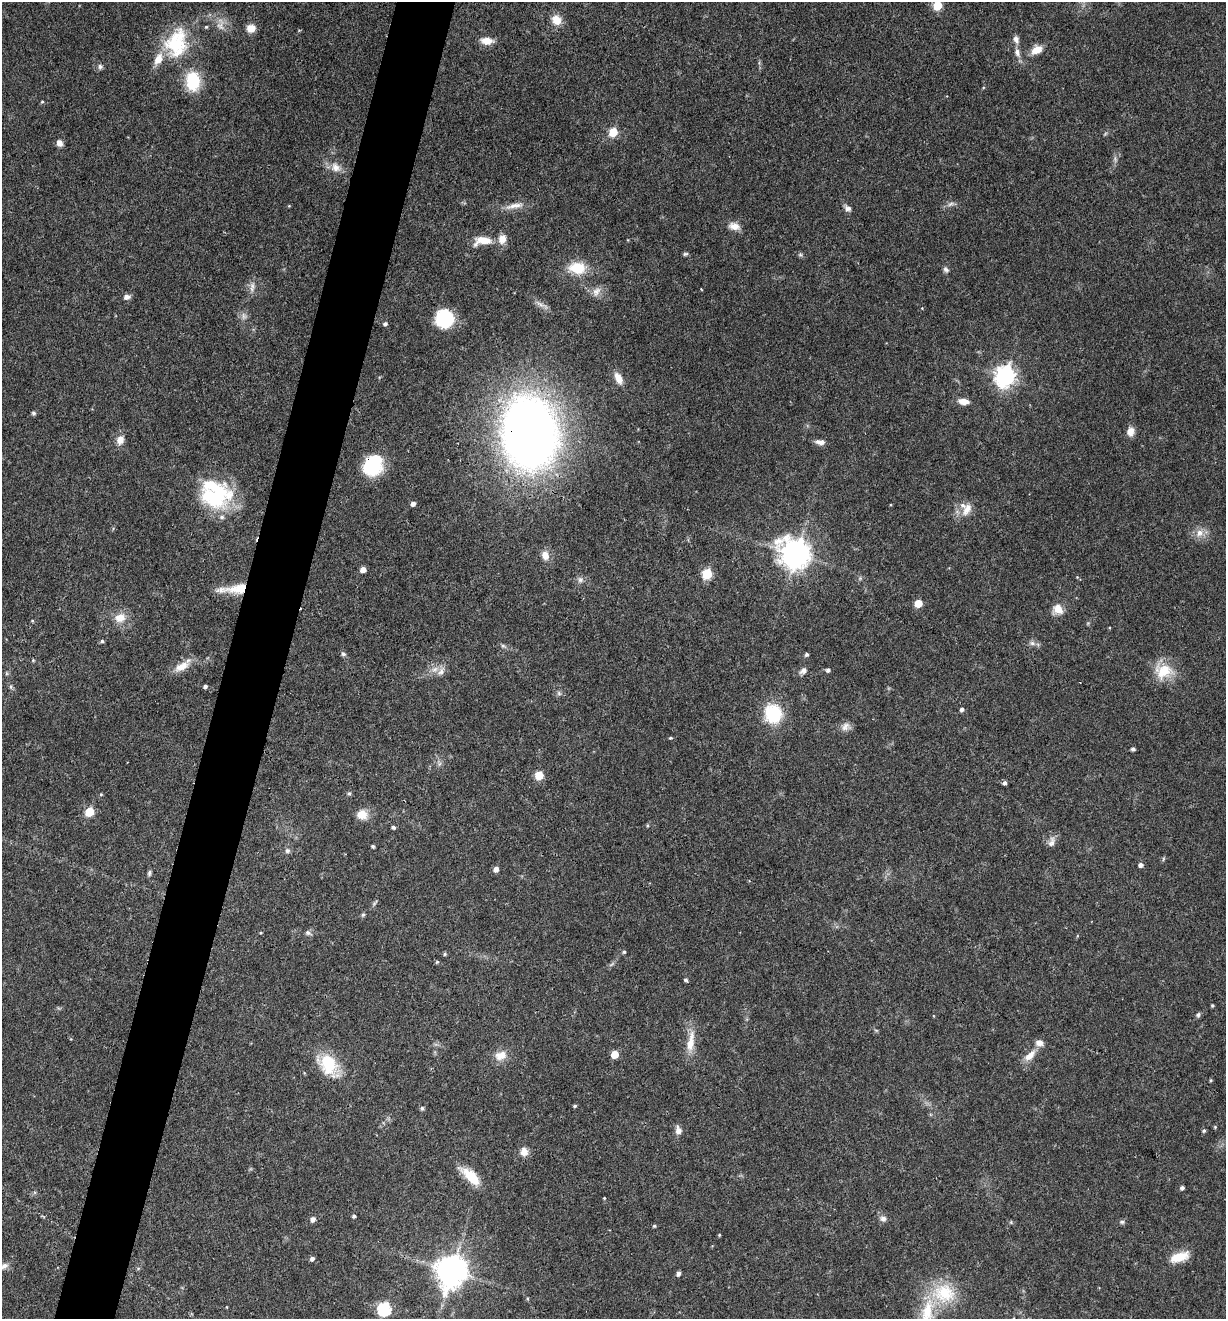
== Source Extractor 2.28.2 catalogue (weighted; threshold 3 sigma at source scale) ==
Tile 7 of 4 x 4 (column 3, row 2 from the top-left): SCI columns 2580-3803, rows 2634-3950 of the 5284 x 5266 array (HDU 1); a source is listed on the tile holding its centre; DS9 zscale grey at full resolution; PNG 1228 x 1321 px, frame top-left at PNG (2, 2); no overlay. Shown black and unused: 5% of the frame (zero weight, under 3 of 4 exposures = <1% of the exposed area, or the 3 px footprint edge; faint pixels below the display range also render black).
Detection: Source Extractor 2.28.2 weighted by HDU 2 'WHT'; one run over the whole footprint, this tile lists its part. Background 0.19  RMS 0.0053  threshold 0.0238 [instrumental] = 3 sigma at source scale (4.5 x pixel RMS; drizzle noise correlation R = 1.50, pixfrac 1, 0.05/0.05 arcsec/px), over >= 5 px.
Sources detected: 140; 1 inside a brighter object's white glare — not listed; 8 inside a brighter listed object's ellipse — not listed separately; the other 131 listed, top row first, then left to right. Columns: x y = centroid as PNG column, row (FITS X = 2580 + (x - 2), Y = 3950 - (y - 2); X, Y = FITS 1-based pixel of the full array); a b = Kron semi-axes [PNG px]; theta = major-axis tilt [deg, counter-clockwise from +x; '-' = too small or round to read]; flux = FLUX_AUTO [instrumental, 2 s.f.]
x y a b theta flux
937 5 5 5 - 22
556 20 13 11 -59 6.6
220 25 21 10 89 5.1
206 27 4 4 - 0.66
251 28 10 9 - 4.7
1016 39 11 7 -68 2.4
487 41 12 7 -4 6.8
176 44 38 29 89 35
1036 50 13 9 30 6
1017 52 13 7 -73 3.2
100 67 7 6 - 1.4
193 81 18 13 -86 24
42 102 4 4 - 0.56
613 132 5 5 - 21
59 143 7 6 - 3.1
1115 159 11 4 -84 1.5
336 167 14 11 -45 5
950 204 9 5 27 1.7
514 206 28 7 10 5
847 208 10 7 -37 2.1
734 226 15 9 -13 4.4
483 240 23 11 7 8.9
685 254 7 5 15 0.87
800 255 7 5 -28 0.95
577 268 19 13 -3 14
946 269 8 6 -44 1.4
252 287 16 6 80 2.7
596 292 14 10 56 3.8
127 297 7 6 - 2.6
540 304 16 4 -29 2.5
244 316 10 6 -79 2.1
445 319 17 17 - 28
385 324 5 4 - 1.2
1005 376 8 7 - 300
618 378 15 8 -63 5
964 401 11 6 -7 5
33 413 5 4 - 1.1
528 431 61 45 -81 460
1130 431 10 8 80 4.8
120 440 12 9 71 4
820 442 13 6 -10 2.8
373 464 23 18 58 29
215 497 40 28 12 44
413 504 5 4 - 2.3
967 509 20 11 61 6.1
1200 533 11 10 - 4.4
796 554 10 9 - 730
545 555 10 8 -76 4.7
363 570 5 4 - 4.4
707 574 6 5 - 34
1077 577 4 4 - 0.48
580 580 8 8 - 2
235 589 37 10 5 13
918 603 5 5 - 13
1058 609 11 11 - 6.2
120 618 14 11 23 6.6
32 621 4 3 - 0.5
102 641 4 4 - 0.97
1032 643 8 6 -16 1.8
503 646 7 4 -1 0.95
343 654 7 5 -43 1.2
807 654 5 4 - 1
182 666 23 10 29 7.1
435 669 10 7 36 3.2
828 670 5 4 - 1.4
803 671 10 7 45 2.1
1163 671 25 19 -8 15
11 686 6 4 72 0.74
205 686 4 4 - 1.3
559 693 7 5 -46 1.1
962 709 5 4 - 1.5
773 713 16 14 -68 31
845 727 14 9 52 3.2
670 738 3 3 - 1
1133 749 4 4 - 1.3
439 764 7 4 71 1.1
539 776 5 5 - 16
1005 783 5 4 - 1.4
349 793 5 5 - 0.77
101 794 4 4 - 0.53
89 812 6 5 - 19
362 815 13 11 9 6.4
393 827 4 4 - 1.2
1051 842 15 8 73 3
373 846 3 3 - 0.93
287 851 8 7 - 1.5
1163 859 6 4 72 0.69
1140 865 5 5 - 1.9
496 869 5 5 - 3
149 873 8 5 76 1.1
363 915 6 4 62 0.93
261 933 4 3 - 0.53
308 933 8 7 - 1.4
624 952 4 4 - 0.84
445 954 5 4 - 0.71
437 962 5 4 - 0.67
686 980 4 4 - 1
1212 1005 3 3 - 0.71
1198 1015 7 5 60 1.1
691 1042 32 9 80 8.6
615 1054 5 5 - 11
500 1055 17 12 18 6.3
1030 1055 20 9 45 5.9
328 1064 23 17 -58 24
1211 1080 5 4 - 0.61
574 1106 5 3 - 0.8
422 1108 5 5 - 0.91
1215 1127 5 4 - 0.58
678 1130 10 7 -87 3
1204 1131 4 4 - 0.87
524 1151 11 9 -79 4.4
471 1176 28 11 -43 12
1182 1188 4 4 - 1.4
604 1198 3 3 - 0.42
354 1216 4 4 - 1
313 1219 5 5 - 2.5
883 1219 9 8 - 2.2
1011 1222 5 4 - 0.62
1122 1222 7 5 -13 1.1
654 1226 5 4 - 0.7
719 1235 3 3 - 0.5
1179 1257 25 11 19 9.2
312 1259 5 4 - 1.7
3 1266 14 7 28 2.6
138 1268 6 4 1 0.67
451 1271 10 9 - 900
678 1274 5 4 - 1.7
944 1293 33 27 -6 27
527 1298 5 3 - 0.58
227 1307 4 2 - 0.34
384 1309 6 6 - 86
Overlapping masked pixels (flux is a lower limit): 3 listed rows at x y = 528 431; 373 464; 235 589
Isophote crosses this tile's border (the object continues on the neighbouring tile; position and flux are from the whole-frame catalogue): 2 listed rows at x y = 937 5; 3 1266